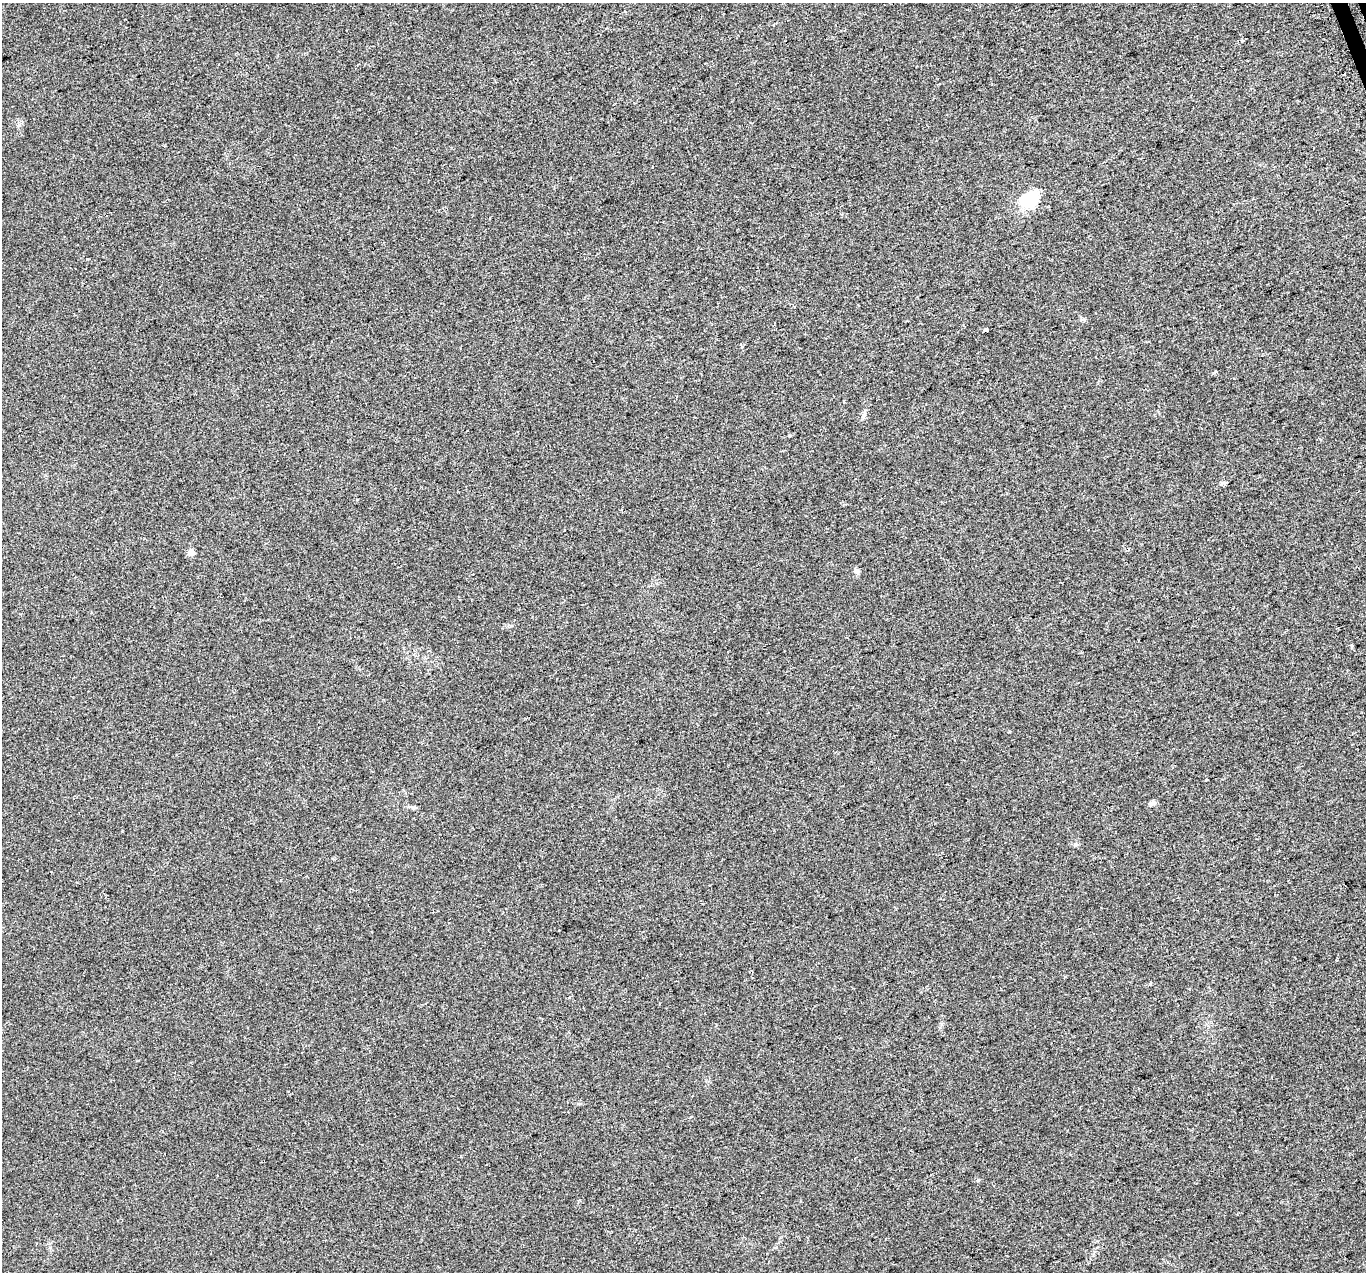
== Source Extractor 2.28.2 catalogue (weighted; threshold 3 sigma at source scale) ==
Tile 10 of 4 x 4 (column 2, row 3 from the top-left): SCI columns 1397-2760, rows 1433-2702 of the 5518 x 5351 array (HDU 1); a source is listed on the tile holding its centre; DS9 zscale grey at full resolution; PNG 1368 x 1274 px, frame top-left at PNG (2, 3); no overlay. Shown black and unused: <1% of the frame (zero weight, under 2 of 3 exposures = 3% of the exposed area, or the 3 px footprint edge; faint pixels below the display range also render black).
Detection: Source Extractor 2.28.2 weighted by HDU 2 'WHT'; one run over the whole footprint, this tile lists its part. Background 0.0227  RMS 0.0068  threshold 0.0304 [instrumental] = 3 sigma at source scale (4.5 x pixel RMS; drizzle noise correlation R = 1.50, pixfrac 1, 0.0396/0.0396 arcsec/px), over >= 5 px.
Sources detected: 13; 1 cosmic-ray / hot-pixel residue — not listed; the other 12 listed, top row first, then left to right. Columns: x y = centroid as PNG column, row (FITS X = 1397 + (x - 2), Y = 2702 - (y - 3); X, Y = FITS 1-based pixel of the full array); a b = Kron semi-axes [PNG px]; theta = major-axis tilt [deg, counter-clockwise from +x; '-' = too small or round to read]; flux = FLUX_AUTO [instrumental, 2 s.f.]
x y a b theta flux
1030 199 23 20 21 21
986 329 5 3 - 1.1
844 401 4 3 - 0.51
864 415 10 4 60 1.5
789 436 5 3 - 0.57
191 552 5 5 - 7.5
856 571 8 6 -7 1.5
1351 646 4 3 - 2.4
1206 780 3 3 - 1.6
1152 803 8 6 42 1.7
413 807 10 4 -5 1.4
1076 844 7 5 -21 1.3
Unlisted compact peaks at least as high as the median listed source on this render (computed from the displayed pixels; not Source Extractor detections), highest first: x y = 1150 984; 978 1180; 19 125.